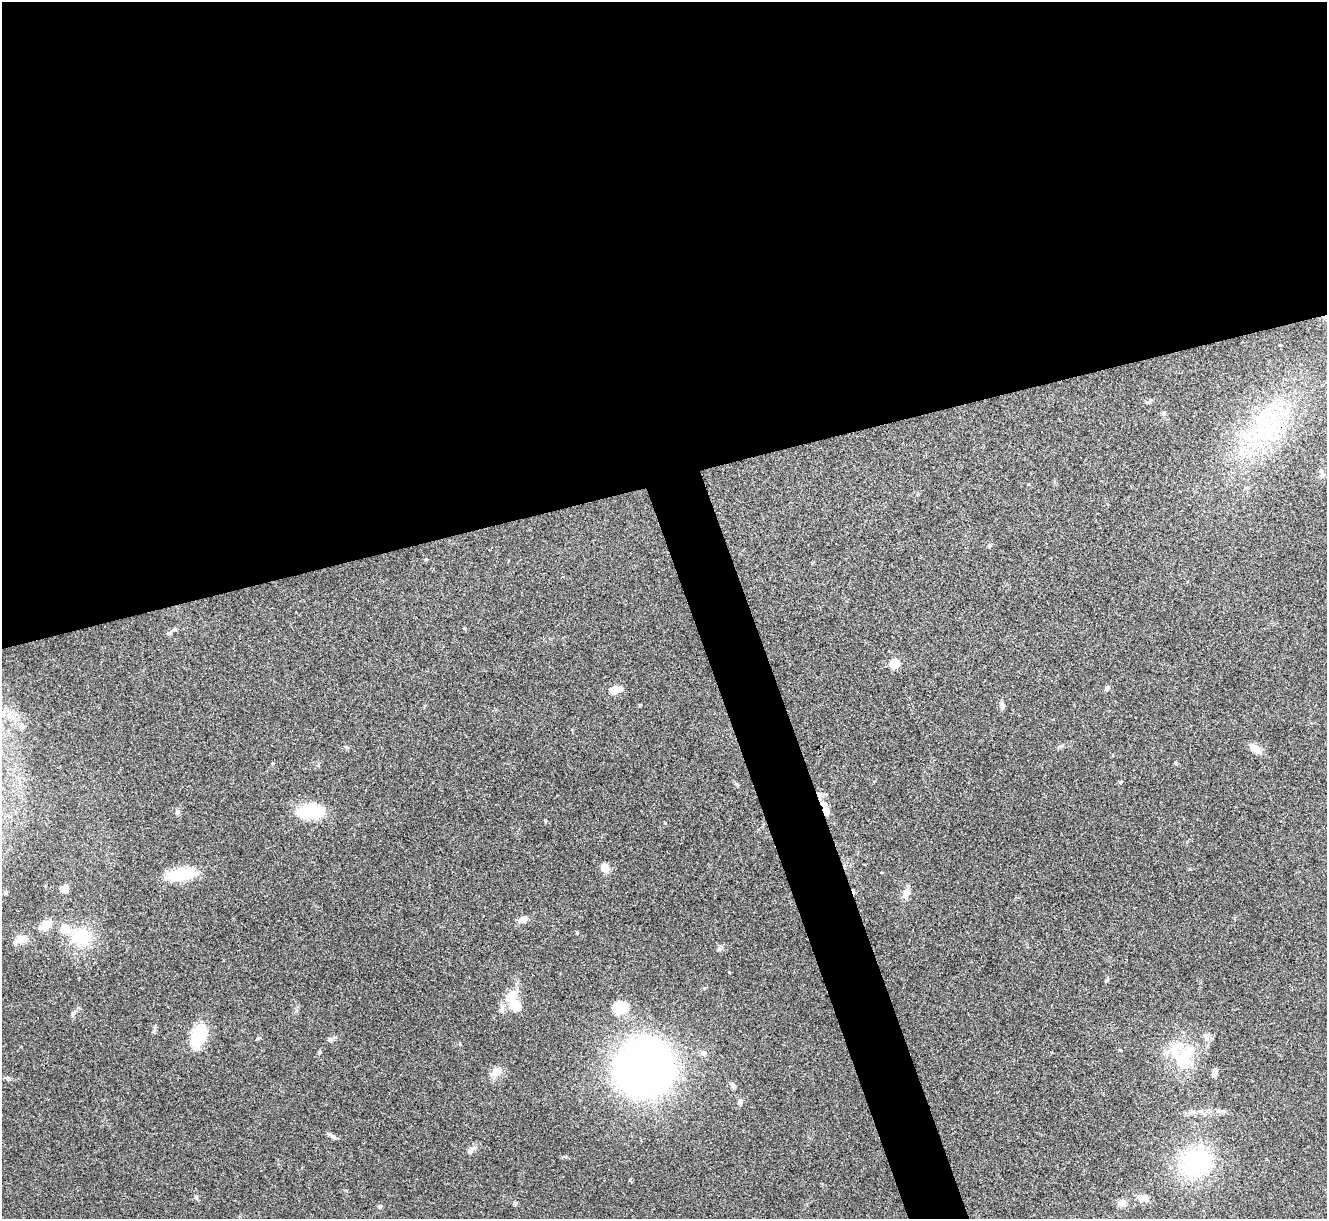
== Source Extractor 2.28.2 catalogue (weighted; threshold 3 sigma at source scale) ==
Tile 2 of 4 x 4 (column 2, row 1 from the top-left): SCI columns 1326-2650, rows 3799-5015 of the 5300 x 5287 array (HDU 1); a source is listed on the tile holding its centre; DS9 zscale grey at full resolution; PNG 1329 x 1221 px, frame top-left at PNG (2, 2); no overlay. Shown black and unused: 42% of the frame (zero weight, under 3 of 4 exposures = <1% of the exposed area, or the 3 px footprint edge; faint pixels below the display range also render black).
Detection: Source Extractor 2.28.2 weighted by HDU 2 'WHT'; one run over the whole footprint, this tile lists its part. Background 0.0571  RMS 0.0056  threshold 0.0253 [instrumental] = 3 sigma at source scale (4.5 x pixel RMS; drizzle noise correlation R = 1.50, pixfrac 1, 0.05/0.05 arcsec/px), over >= 5 px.
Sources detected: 54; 1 cosmic-ray / hot-pixel residue — not listed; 5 inside a brighter listed object's ellipse — not listed separately; the other 48 listed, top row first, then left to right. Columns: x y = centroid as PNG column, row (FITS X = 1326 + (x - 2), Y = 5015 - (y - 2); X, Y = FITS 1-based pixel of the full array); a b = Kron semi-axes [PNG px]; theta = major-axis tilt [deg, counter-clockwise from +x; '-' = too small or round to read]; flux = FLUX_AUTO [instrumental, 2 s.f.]
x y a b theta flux
1280 345 3 3 - 0.41
1150 401 9 3 45 0.76
1164 413 6 5 - 0.89
1265 428 31 14 63 27
1322 471 8 4 90 1.3
426 559 4 4 - 0.62
175 629 7 5 27 1.2
895 664 12 9 69 5.7
1107 688 7 6 - 1.2
614 690 12 8 26 6.2
1002 706 8 7 - 2
1061 746 8 4 26 1.1
346 747 6 5 - 0.83
1255 748 15 8 -35 4.9
826 809 18 7 -72 8.7
311 811 30 15 3 26
177 812 7 5 -85 1.3
545 821 4 3 - 0.78
604 868 11 8 -56 4.4
181 874 31 12 9 24
65 889 5 5 - 13
906 892 13 8 79 3.7
523 919 11 8 21 3.5
45 926 18 10 32 7.1
577 933 4 3 - 0.61
82 937 25 23 -33 19
21 939 18 9 19 5.6
719 949 7 5 47 1.1
511 996 18 11 49 9.3
620 1007 13 12 - 16
199 1036 17 11 71 34
330 1039 8 6 77 1.3
1120 1050 4 4 - 0.55
320 1052 5 4 - 0.67
703 1053 8 6 -13 1.8
1185 1057 43 21 65 27
644 1068 30 29 - 760
496 1072 14 11 31 4.9
1215 1072 8 6 81 2.6
733 1086 8 6 -50 1.5
740 1102 8 6 74 1.9
332 1136 14 4 -33 1.6
470 1151 13 7 55 2.3
1195 1162 39 33 41 59
196 1197 6 4 -90 0.78
1143 1198 13 7 -15 5.4
1122 1203 11 10 - 2.8
380 1206 6 4 42 0.76
Overlapping masked pixels (flux is a lower limit): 1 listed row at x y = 826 809
Unlisted compact peaks at least as high as the median listed source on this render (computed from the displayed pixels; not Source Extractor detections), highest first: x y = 665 823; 258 1038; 1120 782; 154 1031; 460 1044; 737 784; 1106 981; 516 1203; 729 972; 630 1180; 1176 763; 273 763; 566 1157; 72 1014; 989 547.